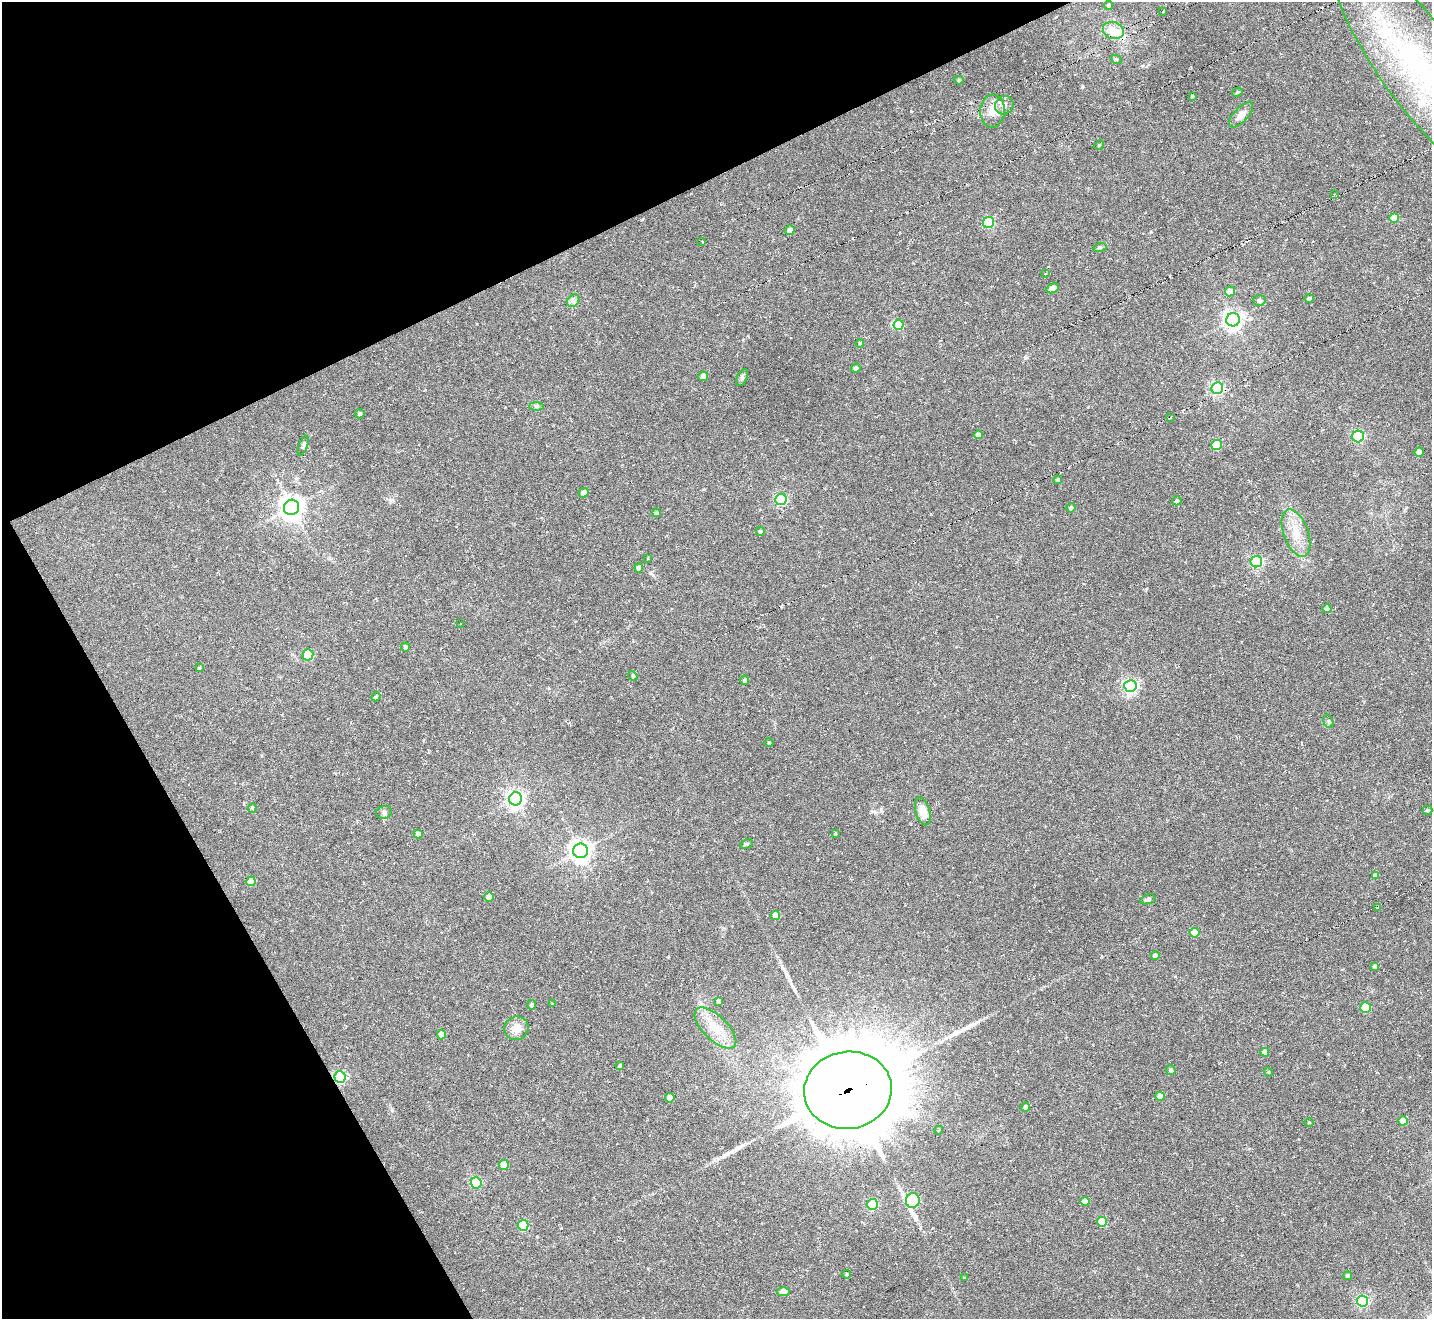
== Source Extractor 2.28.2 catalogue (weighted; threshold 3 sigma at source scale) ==
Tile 5 of 4 x 4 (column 1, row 2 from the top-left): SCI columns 29-1458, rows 2932-4248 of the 5747 x 5738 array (HDU 1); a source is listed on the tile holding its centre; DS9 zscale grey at full resolution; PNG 1434 x 1321 px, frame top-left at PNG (2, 2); each listed source drawn as its Kron ellipse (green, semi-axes under 4 px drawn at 4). Shown black and unused: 25% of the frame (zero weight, under 6 of 11 exposures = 2% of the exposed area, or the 3 px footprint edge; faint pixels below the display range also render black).
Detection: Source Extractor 2.28.2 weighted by HDU 2 'WHT'; one run over the whole footprint, this tile lists its part. Background -0.42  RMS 0.008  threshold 0.0326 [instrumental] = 3 sigma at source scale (4.09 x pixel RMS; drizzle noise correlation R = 1.36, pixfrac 0.8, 0.05/0.05 arcsec/px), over >= 5 px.
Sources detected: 145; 1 inside a brighter object's white glare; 28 cosmic-ray / hot-pixel residue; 2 long thin detections or spike segments (spike, bleed or trail) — neither listed nor drawn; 3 inside a brighter listed object's ellipse — not listed separately; the other 111 listed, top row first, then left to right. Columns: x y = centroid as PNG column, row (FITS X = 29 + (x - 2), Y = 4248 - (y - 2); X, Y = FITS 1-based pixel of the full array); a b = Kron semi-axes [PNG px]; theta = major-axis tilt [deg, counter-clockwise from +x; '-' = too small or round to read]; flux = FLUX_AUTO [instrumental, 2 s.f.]
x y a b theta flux
1109 5 4 4 - 1.1
1163 11 2 2 - 0.72
1113 31 11 8 -20 3.9
1116 59 5 3 - 0.7
1418 64 138 39 -55 180
959 80 5 4 - 0.98
1237 92 5 4 - 1.1
1192 96 3 3 - 0.73
1004 105 9 9 - 3.7
992 111 16 12 87 8.7
1241 115 16 7 46 5.1
1099 145 5 4 - 0.74
1334 194 4 4 - 0.84
1394 218 5 4 - 12
988 222 6 5 - 51
790 230 5 5 - 4
702 241 3 2 - 0.69
1100 247 7 4 18 1.1
1045 274 3 2 - 0.54
1053 288 6 4 26 8.3
1230 291 5 5 - 9.4
1309 298 4 4 - 1.5
1259 300 6 5 - 2.8
573 301 7 5 46 2.1
1233 320 7 6 - 330
899 325 5 5 - 23
860 343 4 3 - 0.69
856 368 5 4 - 2.9
703 376 5 4 - 3.5
742 378 9 5 64 1.5
1217 388 6 5 - 130
536 406 7 4 0 1.3
360 414 5 4 - 1.6
1171 417 3 3 - 1.3
978 435 4 4 - 4.1
1358 436 6 6 - 80
1216 445 5 5 - 26
303 446 10 4 70 1.3
1419 452 5 4 - 8.2
1058 480 4 4 - 1.7
584 493 5 4 - 3.9
781 499 6 5 - 88
1177 501 5 4 - 1.6
291 507 8 7 - 640
1071 508 5 4 - 2
656 513 4 4 - 1.4
760 532 4 4 - 1.4
1296 533 25 12 -70 14
647 558 3 3 - 1.3
1256 562 6 5 - 110
639 568 4 4 - 3.4
1327 609 4 4 - 5.5
461 624 3 3 - 13
405 647 4 4 - 1.5
308 655 5 5 - 40
199 668 4 3 - 0.79
633 676 5 4 - 0.78
745 680 4 4 - 1.8
1130 686 6 6 - 170
376 697 5 4 - 1.2
1328 721 7 5 -72 1.2
769 742 5 3 - 0.64
516 799 6 6 - 300
252 808 4 4 - 0.88
1428 810 4 4 - 1.4
923 811 14 7 -73 9.9
384 812 8 6 17 1.9
418 834 4 4 - 4.8
835 834 4 3 - 0.71
746 844 6 4 27 1.3
580 851 7 7 - 500
1375 875 4 4 - 3.7
251 881 5 4 - 12
489 897 5 4 - 7.5
1148 899 8 4 15 1.7
1378 907 4 2 - 0.89
776 915 4 4 - 8.7
1195 933 5 5 - 14
1155 956 4 4 - 3.3
1375 966 4 4 - 1.5
718 1001 4 3 - 2.6
553 1004 4 3 - 0.65
532 1005 4 4 - 2.3
1365 1007 5 5 - 35
516 1028 12 11 - 7.9
715 1028 26 12 -44 16
442 1035 4 4 - 8.5
1265 1052 4 4 - 5.3
620 1066 4 4 - 1.4
1171 1070 5 4 - 1.8
1268 1072 5 4 - 0.92
340 1077 6 5 - 110
848 1090 44 38 9 9200
1160 1096 4 4 - 7.5
670 1098 4 4 - 9
1025 1107 4 4 - 2.9
1403 1121 5 4 - 14
1309 1122 5 3 - 0.6
939 1130 4 3 - 0.61
504 1165 5 4 - 13
476 1183 5 5 - 53
913 1200 7 7 - 64
1085 1202 4 4 - 8.7
873 1204 5 5 - 64
1102 1222 5 5 - 18
523 1225 5 5 - 45
847 1274 4 3 - 0.95
1348 1276 4 4 - 2
964 1278 3 3 - 0.58
783 1292 6 4 1 8.9
1363 1301 5 5 - 100
Overlapping masked pixels (flux is a lower limit): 2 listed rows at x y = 340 1077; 848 1090
Isophote crosses this tile's border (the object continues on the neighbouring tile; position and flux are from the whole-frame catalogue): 1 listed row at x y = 1418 64
Unlisted compact peaks at least as high as the median listed source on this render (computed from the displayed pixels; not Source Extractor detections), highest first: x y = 1025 358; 1082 87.